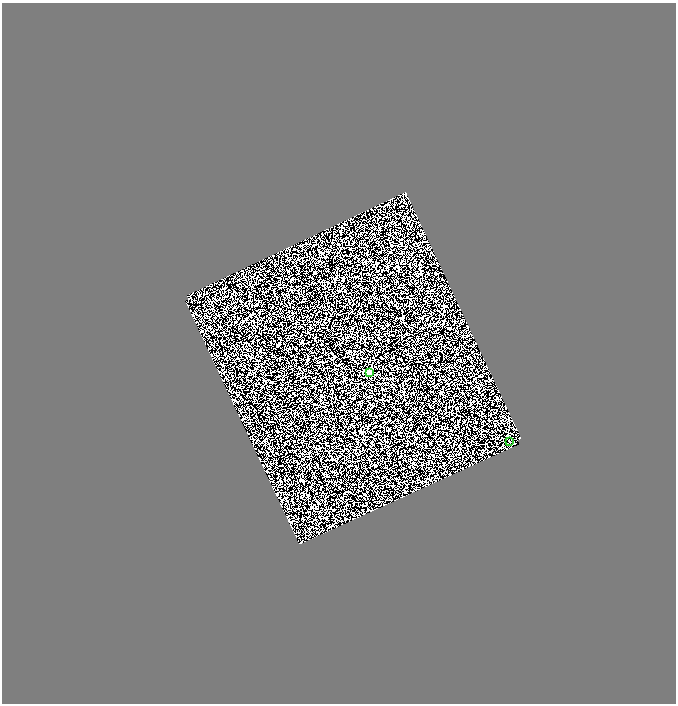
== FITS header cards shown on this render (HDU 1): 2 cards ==
NAXIS1  =                 1348
NAXIS2  =                 1403

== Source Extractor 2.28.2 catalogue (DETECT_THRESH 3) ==
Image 1348 x 1403 px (HDU 1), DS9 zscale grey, zoomed out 1/2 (1 PNG px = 2 x 2 image px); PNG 678 x 706 px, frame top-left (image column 1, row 1402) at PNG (2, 3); each listed source drawn as its Kron ellipse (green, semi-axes under 4 px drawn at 4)
Background -0.179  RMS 2.7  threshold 8.05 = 3 sigma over >= 5 px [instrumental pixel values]
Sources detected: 4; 2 cannot appear on this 1/2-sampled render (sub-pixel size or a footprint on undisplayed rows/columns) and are neither listed nor drawn; the other 2 listed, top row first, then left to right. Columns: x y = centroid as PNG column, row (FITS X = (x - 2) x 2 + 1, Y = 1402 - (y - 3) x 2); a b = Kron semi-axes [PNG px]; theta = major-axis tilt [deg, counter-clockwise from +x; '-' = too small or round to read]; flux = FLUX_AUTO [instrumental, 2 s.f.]
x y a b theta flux
370 372 2 2 - 12000
510 441 2 1 - 440
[2 sub-pixel or undisplayed-footprint detections neither listed nor drawn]